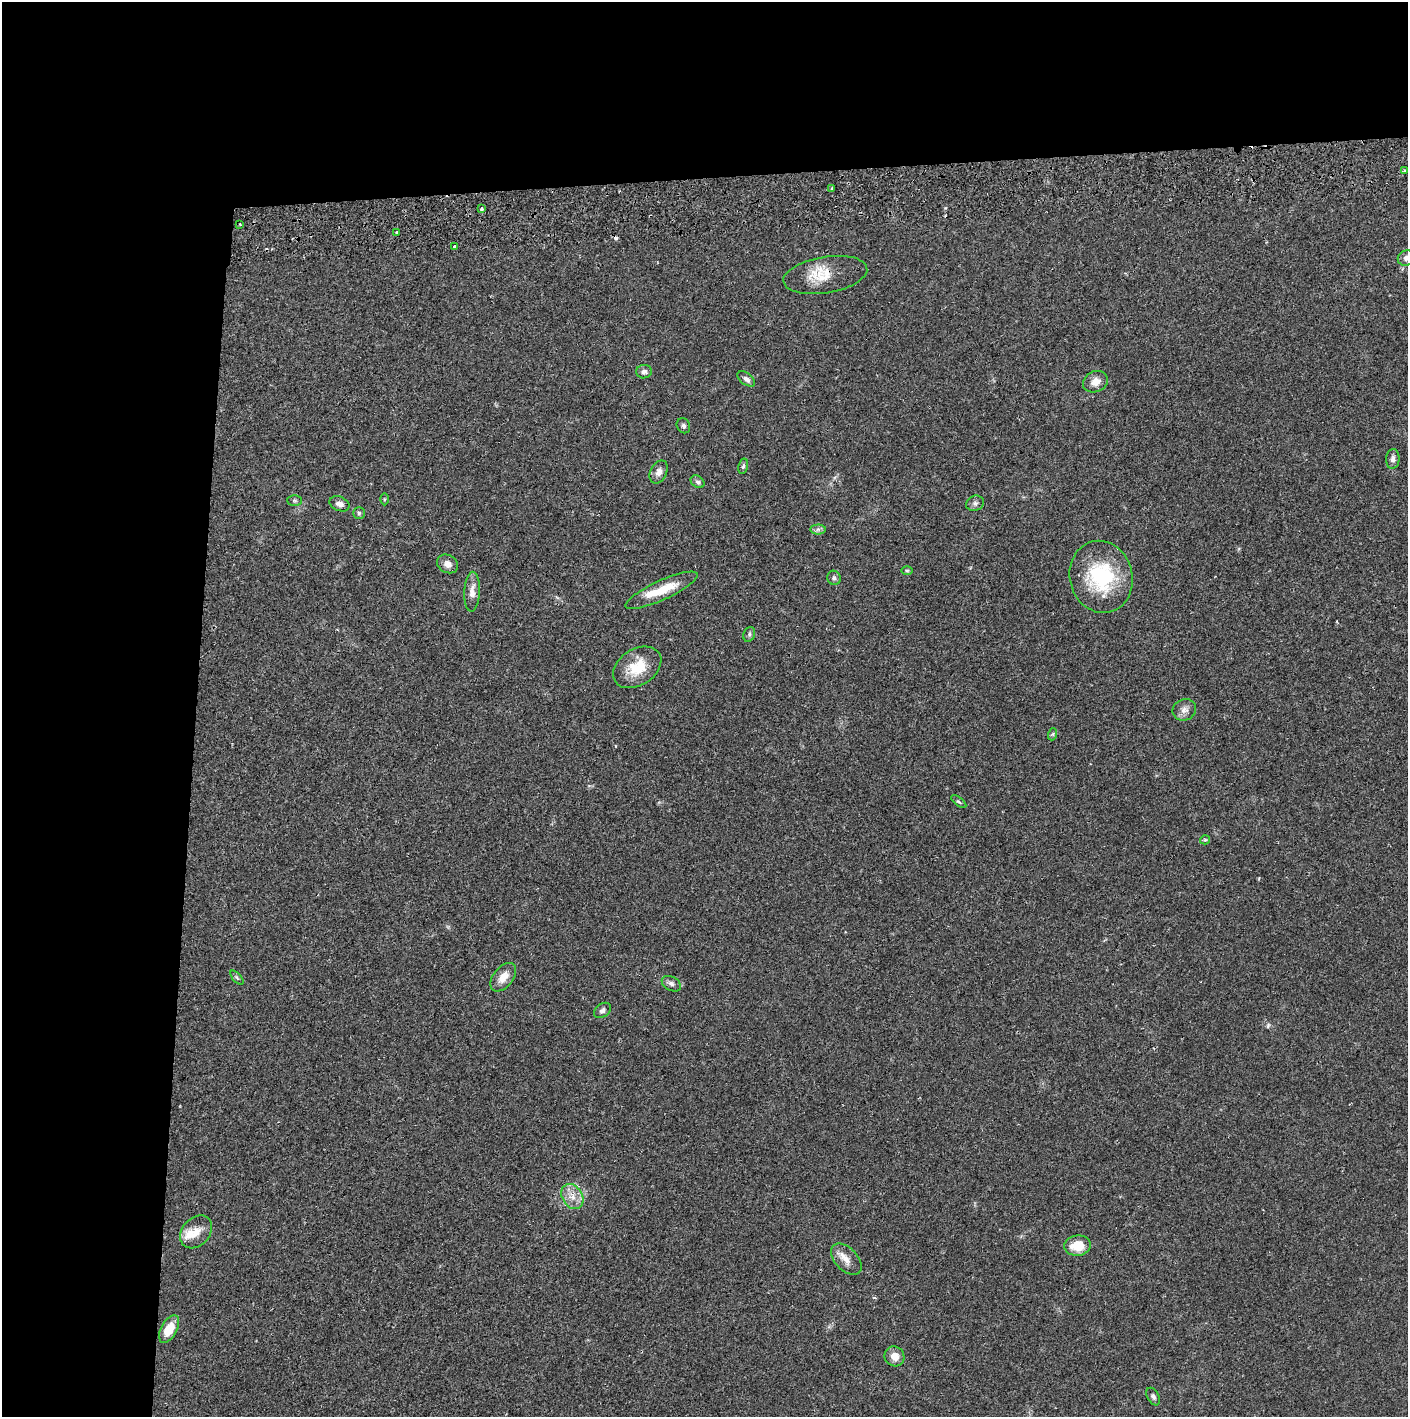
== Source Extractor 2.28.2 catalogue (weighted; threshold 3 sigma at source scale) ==
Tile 1 of 3 x 3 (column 1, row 1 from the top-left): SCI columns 4-1409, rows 2886-4300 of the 4229 x 4358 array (HDU 1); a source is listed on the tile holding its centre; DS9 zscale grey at full resolution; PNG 1410 x 1419 px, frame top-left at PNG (2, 2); each listed source drawn as its Kron ellipse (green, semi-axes under 4 px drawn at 4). Shown black and unused: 24% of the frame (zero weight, under 2 of 3 exposures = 3% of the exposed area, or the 3 px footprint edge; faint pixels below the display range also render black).
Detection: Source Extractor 2.28.2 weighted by HDU 2 'WHT'; one run over the whole footprint, this tile lists its part. Background 0.0209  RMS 0.0035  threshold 0.0156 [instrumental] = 3 sigma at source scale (4.5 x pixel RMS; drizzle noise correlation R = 1.50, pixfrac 1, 0.05/0.05 arcsec/px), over >= 5 px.
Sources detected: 47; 1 cosmic-ray / hot-pixel residue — neither listed nor drawn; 1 inside a brighter listed object's ellipse — not listed separately; the other 45 listed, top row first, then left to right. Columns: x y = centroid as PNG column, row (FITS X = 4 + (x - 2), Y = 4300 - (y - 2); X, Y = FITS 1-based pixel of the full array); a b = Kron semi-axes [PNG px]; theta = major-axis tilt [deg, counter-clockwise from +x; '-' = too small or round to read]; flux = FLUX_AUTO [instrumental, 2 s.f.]
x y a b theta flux
1404 171 3 3 - 0.47
832 189 3 3 - 0.82
481 209 3 3 - 0.98
240 224 3 2 - 0.42
396 233 3 3 - 0.76
454 247 3 3 - 0.71
1406 258 9 7 30 1.4
825 275 42 18 9 9.6
644 372 8 6 9 1.3
746 379 10 5 -38 1.3
1095 382 13 10 26 3.2
683 426 8 6 -60 0.92
1393 459 10 6 85 1.4
743 466 8 4 78 0.69
659 472 12 8 63 2
697 482 8 5 -37 0.85
384 499 6 4 89 0.42
294 500 7 5 -1 0.58
975 503 9 7 24 1.1
340 504 10 7 -23 1.6
359 513 5 5 - 0.56
818 529 7 5 0 0.91
447 564 11 8 -30 2
907 570 6 4 -1 0.44
1101 577 36 31 -75 28
834 578 7 6 - 0.85
661 590 39 9 25 9.4
472 592 20 8 87 2.8
749 634 8 5 71 0.79
637 667 26 18 33 9.6
1184 710 12 10 23 2.1
1053 734 6 4 71 0.46
959 802 9 4 -38 0.63
1205 840 5 4 - 0.41
503 977 16 10 51 3.8
237 978 9 4 -48 0.61
671 984 10 6 -29 1.2
602 1010 9 6 36 1.1
572 1196 13 10 -58 3.6
196 1232 18 13 48 4.7
1077 1246 13 10 6 6.7
846 1259 19 11 -46 3.4
169 1329 15 8 61 6.4
894 1356 10 9 - 3.2
1153 1397 9 5 -61 1
Overlapping masked pixels (flux is a lower limit): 1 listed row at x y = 825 275
Isophote crosses this tile's border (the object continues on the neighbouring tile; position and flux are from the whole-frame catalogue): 1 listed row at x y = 1406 258